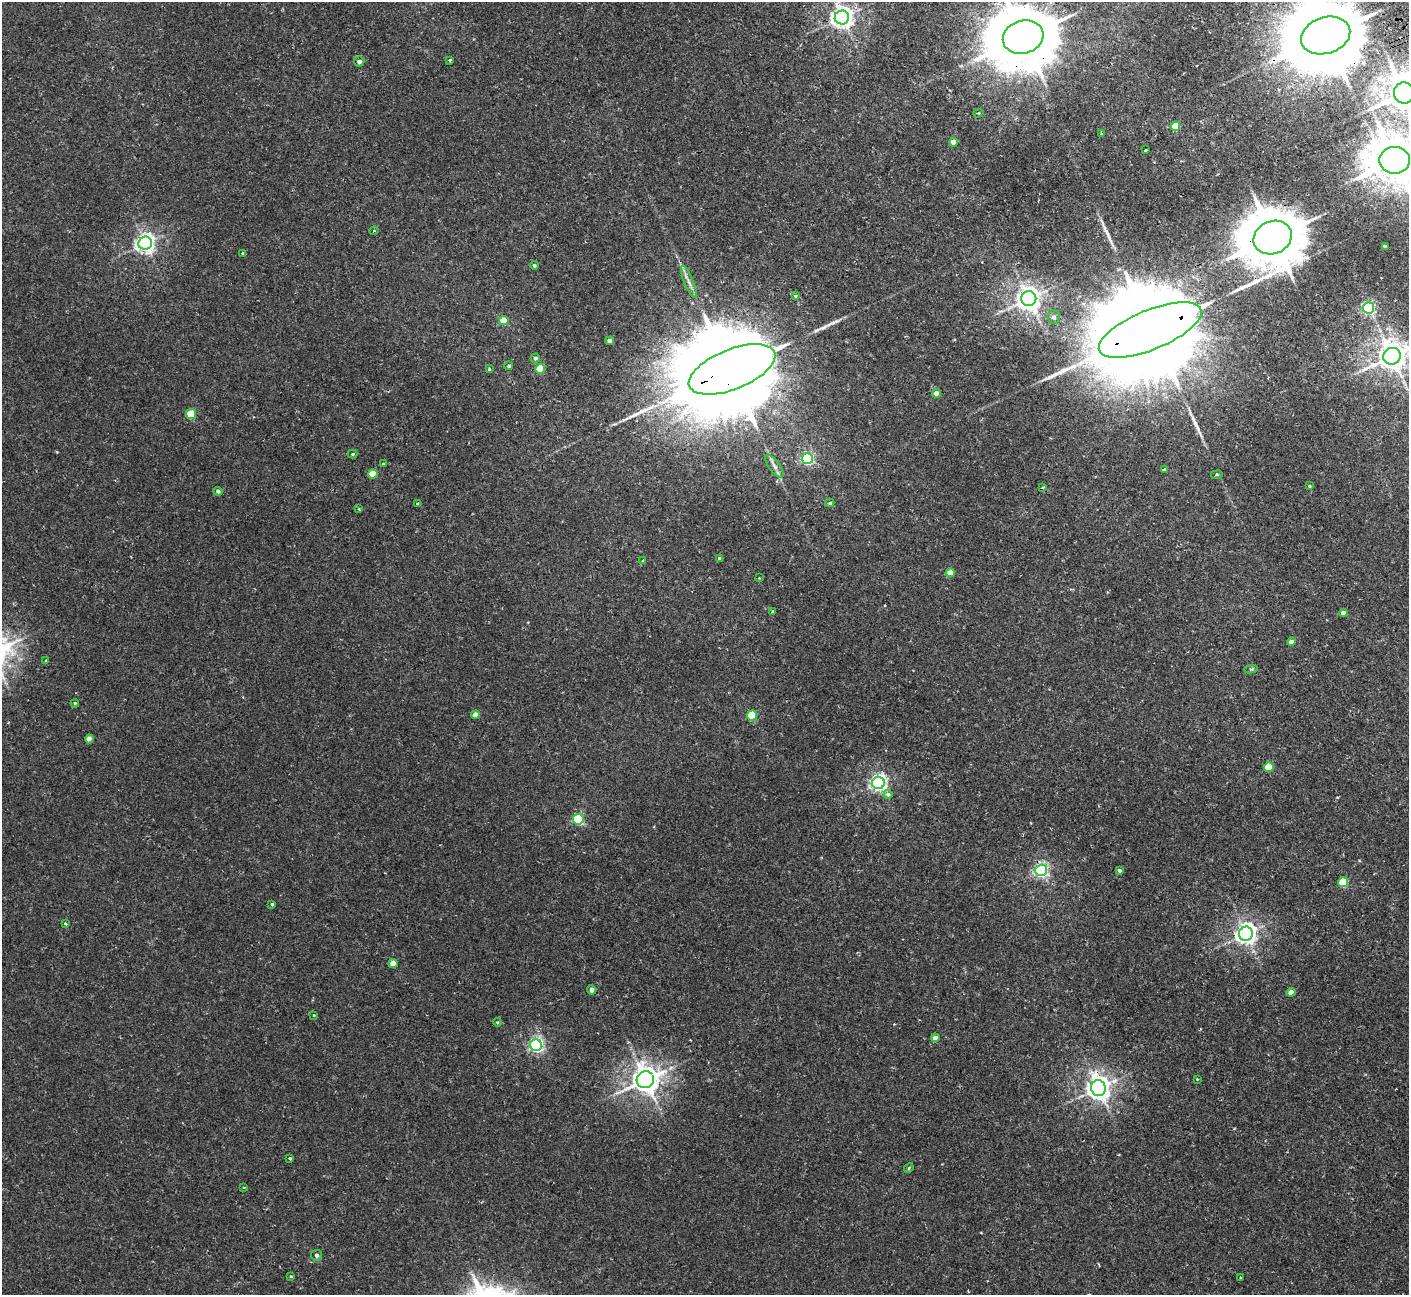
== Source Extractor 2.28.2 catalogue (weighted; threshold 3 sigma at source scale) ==
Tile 10 of 4 x 4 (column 2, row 3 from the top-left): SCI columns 1461-2867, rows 1481-2773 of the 5737 x 5675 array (HDU 1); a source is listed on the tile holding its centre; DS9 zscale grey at full resolution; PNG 1411 x 1297 px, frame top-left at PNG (2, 2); each listed source drawn as its Kron ellipse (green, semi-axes under 4 px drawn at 4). Shown black and unused: <1% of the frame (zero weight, under 2 of 3 exposures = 3% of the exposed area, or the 3 px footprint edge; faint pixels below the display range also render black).
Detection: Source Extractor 2.28.2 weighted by HDU 2 'WHT'; one run over the whole footprint, this tile lists its part. Background 0.0324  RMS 0.0027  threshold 0.0123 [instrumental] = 3 sigma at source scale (4.5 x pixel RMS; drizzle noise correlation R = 1.50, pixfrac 1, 0.05/0.05 arcsec/px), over >= 5 px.
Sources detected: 90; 1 cosmic-ray / hot-pixel residue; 3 long thin detections or spike segments (spike, bleed or trail) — neither listed nor drawn; the other 86 listed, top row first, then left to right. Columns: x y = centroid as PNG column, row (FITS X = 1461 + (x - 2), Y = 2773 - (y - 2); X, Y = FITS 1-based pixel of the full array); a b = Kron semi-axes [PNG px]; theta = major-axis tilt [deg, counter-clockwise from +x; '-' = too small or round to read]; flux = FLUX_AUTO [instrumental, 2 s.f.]
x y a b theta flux
842 17 7 7 - 180
1326 35 25 18 18 3800
1023 37 20 16 16 2300
450 60 3 3 - 1.2
359 61 5 5 - 1.2
1404 93 10 10 - 690
978 113 5 4 - 0.43
1175 126 5 5 - 7.9
1101 133 3 2 - 0.27
954 142 4 4 - 2.4
1146 150 3 2 - 0.4
1395 160 15 13 0 1100
374 231 4 3 - 0.26
1273 238 19 16 24 1800
145 243 7 6 - 130
1385 246 3 3 - 0.84
243 253 3 3 - 0.33
534 265 4 4 - 0.47
689 282 17 4 -68 1.5
795 296 3 3 - 1.2
1029 298 7 7 - 240
1369 308 6 5 - 47
1054 317 7 6 - 1
504 321 5 4 - 5.6
1150 330 55 19 22 13000
610 341 4 4 - 1.3
1392 356 9 8 - 380
535 358 4 4 - 0.86
509 366 4 4 - 0.56
490 369 3 3 - 0.6
540 369 5 5 - 8.5
732 369 46 20 22 9800
936 393 4 4 - 2.5
191 414 5 5 - 9.5
353 454 5 4 - 0.42
807 459 5 5 - 39
383 463 3 3 - 0.93
774 466 13 5 -54 1.4
1164 470 4 3 - 0.68
373 474 5 4 - 6.1
1217 475 6 3 8 0.33
1309 486 4 3 - 0.34
1042 487 4 3 - 0.33
218 491 4 4 - 0.79
830 503 4 3 - 0.43
418 504 3 3 - 0.63
359 509 3 3 - 0.22
720 559 4 3 - 0.56
643 561 4 4 - 0.4
950 573 4 4 - 4.1
759 578 3 2 - 0.2
772 611 4 3 - 0.62
1343 613 4 4 - 1.5
1291 642 4 4 - 1.8
46 660 4 3 - 0.5
1251 669 6 4 10 0.49
75 703 4 3 - 0.29
475 715 4 4 - 2.7
752 716 5 5 - 15
89 739 4 4 - 2.6
1269 767 5 4 - 7.8
878 783 6 6 - 94
888 794 4 4 - 1.2
578 819 5 5 - 29
1041 870 6 5 - 62
1119 870 4 3 - 0.61
1343 882 5 5 - 12
272 904 3 3 - 0.36
65 923 3 3 - 0.33
1246 934 7 7 - 160
393 963 4 4 - 3
592 990 4 4 - 1.2
1291 992 4 4 - 2.2
313 1015 3 2 - 0.19
497 1022 4 4 - 0.32
935 1038 4 4 - 1.9
536 1045 6 6 - 69
1197 1079 4 2 - 0.22
645 1080 9 8 - 360
1098 1088 8 7 - 230
290 1158 3 3 - 0.42
909 1168 5 4 - 0.31
244 1187 3 3 - 0.27
317 1255 5 5 - 0.59
291 1276 4 3 - 0.27
1241 1278 3 3 - 0.67
Overlapping masked pixels (flux is a lower limit): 7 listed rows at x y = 1326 35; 1023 37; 1273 238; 1150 330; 732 369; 1041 870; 1098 1088
Isophote crosses this tile's border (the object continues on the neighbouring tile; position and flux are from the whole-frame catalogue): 5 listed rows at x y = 1326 35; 1023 37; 1404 93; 1395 160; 1392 356